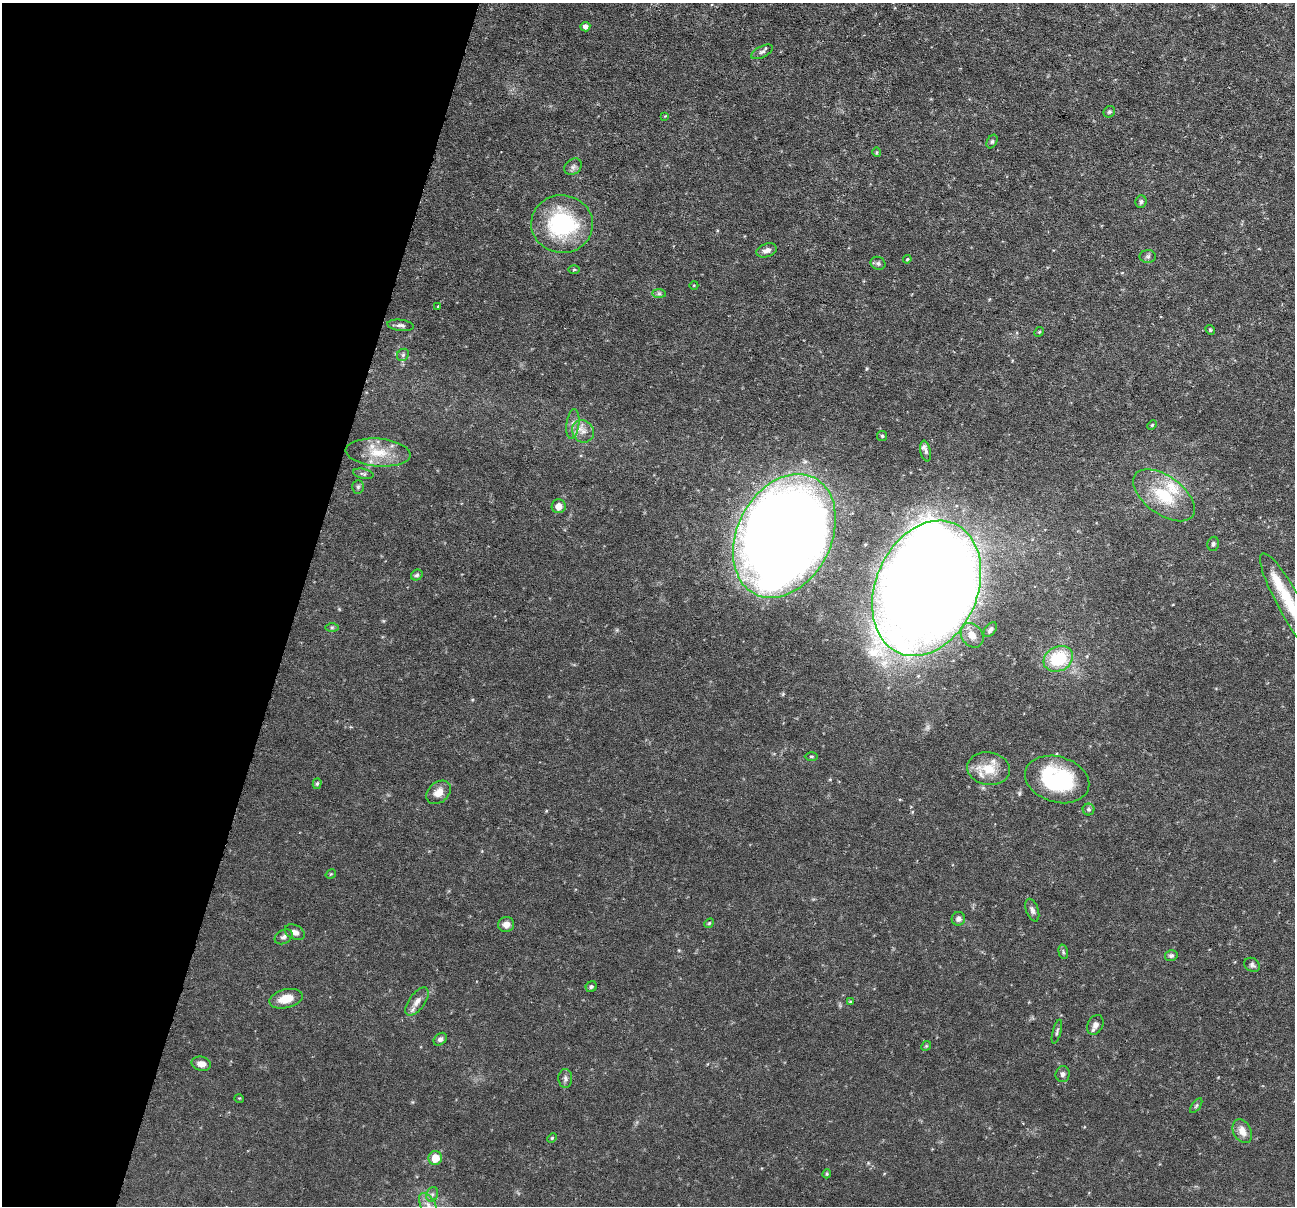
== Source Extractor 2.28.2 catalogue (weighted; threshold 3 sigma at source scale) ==
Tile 9 of 4 x 4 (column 1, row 3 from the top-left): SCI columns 1-1293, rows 1452-2655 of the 5173 x 5188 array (HDU 1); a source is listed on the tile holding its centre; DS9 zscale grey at full resolution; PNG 1297 x 1208 px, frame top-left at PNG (2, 3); each listed source drawn as its Kron ellipse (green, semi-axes under 4 px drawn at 4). Shown black and unused: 23% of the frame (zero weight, under 3 of 6 exposures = <1% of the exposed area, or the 3 px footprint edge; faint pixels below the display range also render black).
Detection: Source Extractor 2.28.2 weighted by HDU 2 'WHT'; one run over the whole footprint, this tile lists its part. Background 0.0644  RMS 0.0042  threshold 0.0171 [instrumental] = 3 sigma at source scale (4.09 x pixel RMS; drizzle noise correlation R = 1.36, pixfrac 0.8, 0.05/0.05 arcsec/px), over >= 5 px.
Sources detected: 80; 5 inside a brighter listed object's ellipse — not listed separately; the other 75 listed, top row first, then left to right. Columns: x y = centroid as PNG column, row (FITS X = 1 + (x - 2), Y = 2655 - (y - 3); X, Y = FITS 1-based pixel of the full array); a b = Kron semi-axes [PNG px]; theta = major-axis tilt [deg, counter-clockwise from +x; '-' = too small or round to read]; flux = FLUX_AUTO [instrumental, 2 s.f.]
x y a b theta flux
585 27 5 5 - 1.7
762 52 12 5 26 1.2
1109 112 6 5 - 0.68
665 116 3 3 - 0.28
992 141 7 5 63 0.7
876 152 5 3 - 0.4
573 167 9 7 39 1.3
1141 202 6 5 - 0.9
562 224 31 29 -7 40
767 250 10 6 18 1.9
1148 256 8 6 1 0.86
907 259 4 3 - 0.44
878 263 7 6 - 0.9
574 270 5 3 - 0.43
694 285 4 3 - 0.3
659 294 7 4 -1 0.79
438 306 3 2 - 0.42
401 325 13 5 -7 1.3
1210 330 5 4 - 0.44
1039 332 5 4 - 0.42
403 355 6 5 - 0.82
573 424 15 6 83 2.4
1152 425 5 3 - 0.38
583 431 12 10 -50 3.3
882 436 5 5 - 0.55
926 451 10 5 -78 1.1
378 453 32 14 -5 10
363 474 10 5 -12 0.9
358 487 7 5 88 0.79
1164 495 35 19 -36 18
559 506 7 7 - 3.3
784 536 65 47 63 770
1213 544 7 5 80 0.95
417 575 6 5 - 0.76
927 588 70 51 67 1300
1290 603 57 12 -61 16
332 627 6 4 0 0.63
990 630 9 5 52 1.2
972 635 13 10 -54 3.8
1058 659 15 12 29 20
811 756 7 3 0 0.48
989 769 21 16 -8 8.9
1057 779 33 23 -17 41
317 784 5 4 - 0.62
439 792 14 10 41 3.7
1089 809 6 6 - 0.82
331 874 5 3 - 0.37
1032 910 12 6 -70 1.4
958 919 7 6 - 1.4
709 923 5 4 - 0.49
506 924 8 7 - 2.6
295 932 10 7 -26 1.9
284 937 9 6 28 1.3
1063 952 7 4 -75 0.63
1171 955 6 5 - 0.95
1252 965 8 6 -31 1.1
591 987 6 5 - 0.72
286 999 17 9 14 6
417 1002 16 8 54 2.9
850 1002 4 3 - 0.37
1095 1025 10 7 62 1.8
1057 1032 12 3 76 0.81
440 1039 7 5 43 1.1
926 1046 5 4 - 0.47
201 1064 9 7 -13 2.5
1063 1074 8 7 - 1.2
565 1078 9 7 -88 1.3
239 1098 5 3 - 0.29
1196 1106 8 4 54 0.72
1242 1131 13 8 -62 3.7
552 1138 5 4 - 0.46
435 1158 7 6 - 7
827 1174 4 3 - 0.48
432 1194 7 6 - 1.1
428 1205 13 7 -60 3.2
Isophote crosses this tile's border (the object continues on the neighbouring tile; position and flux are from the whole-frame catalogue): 2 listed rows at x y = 1290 603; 428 1205